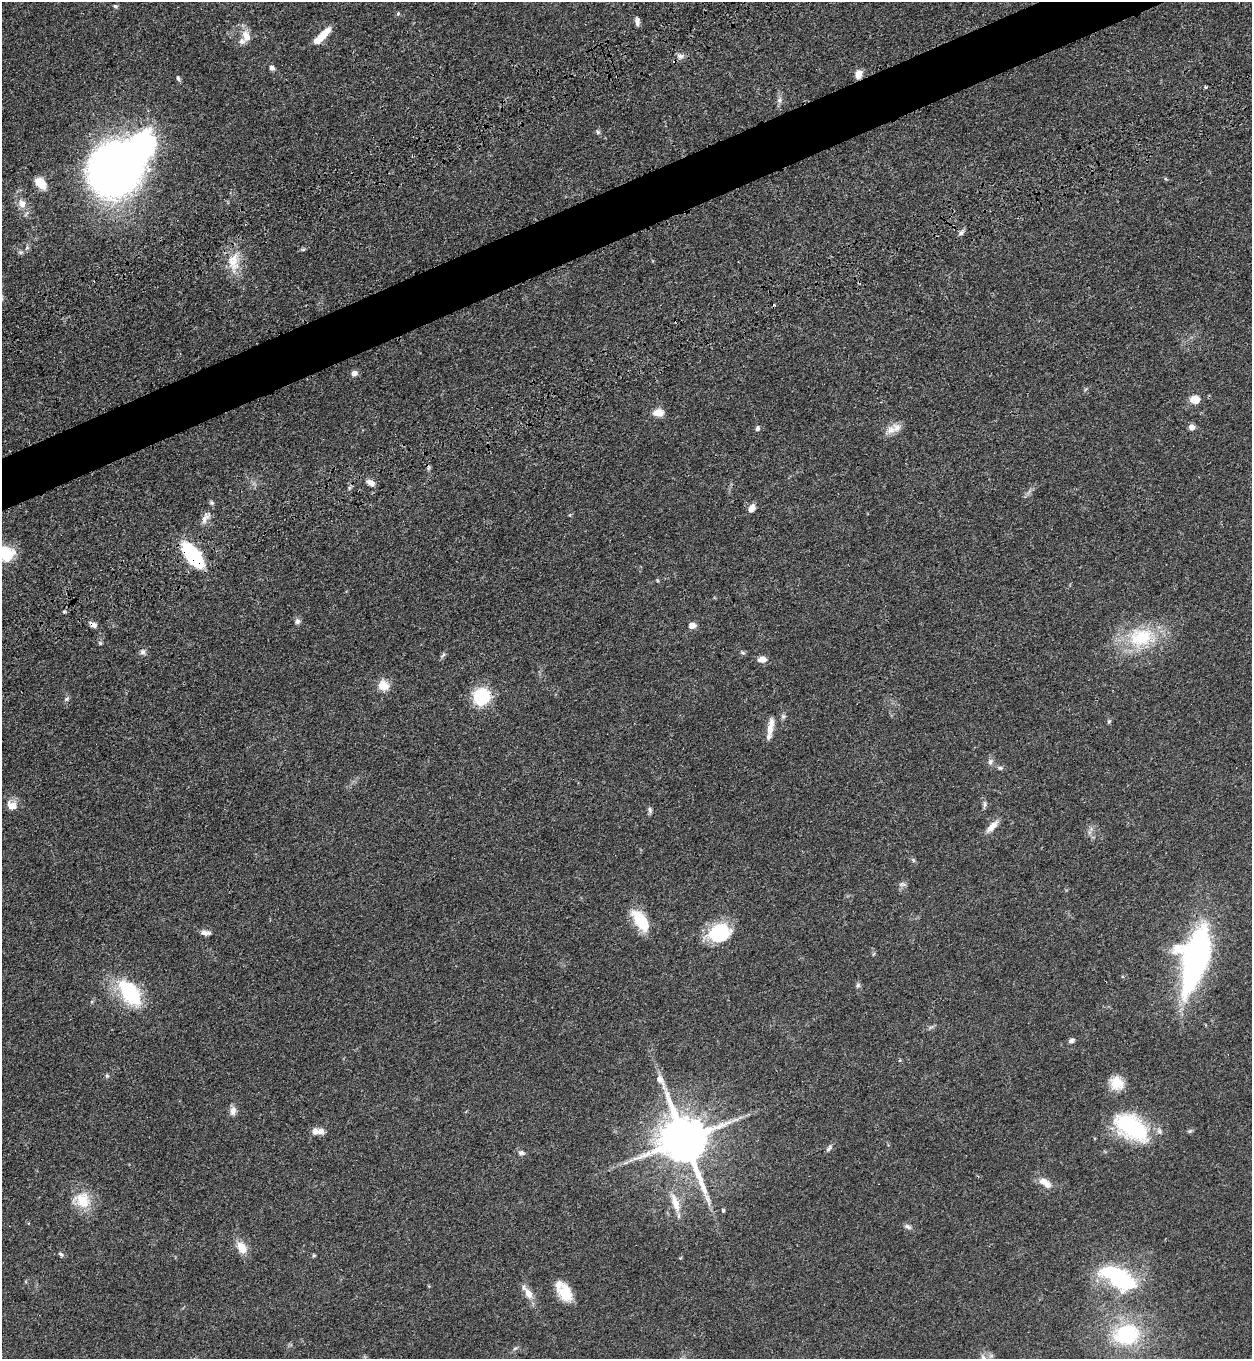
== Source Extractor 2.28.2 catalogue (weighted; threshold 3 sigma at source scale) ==
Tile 10 of 4 x 4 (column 2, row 3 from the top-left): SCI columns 1709-2958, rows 1544-2900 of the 5704 x 5798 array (HDU 1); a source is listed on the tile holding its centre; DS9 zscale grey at full resolution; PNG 1254 x 1361 px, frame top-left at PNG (2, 2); no overlay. Shown black and unused: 4% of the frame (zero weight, under 3 of 4 exposures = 11% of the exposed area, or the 3 px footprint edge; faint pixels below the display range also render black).
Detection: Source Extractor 2.28.2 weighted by HDU 2 'WHT'; one run over the whole footprint, this tile lists its part. Background 0.0514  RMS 0.0041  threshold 0.0187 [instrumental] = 3 sigma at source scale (4.5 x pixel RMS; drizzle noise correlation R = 1.50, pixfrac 1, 0.05/0.05 arcsec/px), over >= 5 px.
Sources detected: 96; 1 inside a brighter object's white glare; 2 cosmic-ray / hot-pixel residue — not listed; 9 inside a brighter listed object's ellipse — not listed separately; the other 84 listed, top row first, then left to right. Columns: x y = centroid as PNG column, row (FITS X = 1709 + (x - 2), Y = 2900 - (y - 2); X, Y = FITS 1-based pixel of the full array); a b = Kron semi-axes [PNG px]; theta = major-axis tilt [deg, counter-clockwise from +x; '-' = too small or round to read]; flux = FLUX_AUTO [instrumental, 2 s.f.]
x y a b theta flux
115 6 6 5 - 0.66
398 14 6 4 70 0.58
637 21 9 5 -85 1.5
323 35 20 7 47 7.5
246 36 15 10 -76 4.2
680 56 11 7 16 2
272 68 6 6 - 1.2
858 74 10 8 79 3.2
178 78 8 5 -63 0.78
1206 87 4 4 - 0.49
779 100 6 6 - 1.2
598 132 6 5 - 0.74
114 171 34 33 - 360
1166 179 5 3 - 0.47
40 183 14 9 -50 5.9
22 204 12 10 -64 3.5
961 233 9 5 38 1.3
27 248 6 4 19 0.63
303 249 6 4 1 0.57
21 252 7 6 - 0.92
233 262 31 15 -90 9.1
354 373 7 6 - 2.2
1195 399 9 7 10 5.9
658 413 14 9 2 3.6
1192 427 8 7 - 1.8
757 428 7 5 84 1.1
891 430 12 11 - 3.3
371 483 10 6 -29 2.4
752 508 9 7 57 3.1
206 518 20 8 60 3
5 553 20 16 -18 16
193 555 25 11 -52 38
297 621 8 7 - 1.3
93 625 10 6 -27 2
692 625 8 7 - 2.3
1141 637 39 28 6 26
100 643 5 5 - 0.6
143 652 8 7 - 1.3
743 653 6 5 - 0.7
443 655 9 4 36 0.81
762 659 9 6 3 3.2
383 685 12 10 -21 5.9
482 696 18 16 9 19
67 699 8 5 41 0.86
783 716 7 6 - 0.88
1109 721 5 5 - 0.6
770 729 17 8 86 3.6
990 762 8 6 60 1.3
1000 768 7 5 -20 0.82
12 805 13 10 -22 3.5
985 805 8 5 -85 0.99
650 810 9 6 -81 1
992 826 19 7 46 3.6
913 860 6 5 - 0.69
902 884 10 6 -9 1.1
639 919 26 15 -70 11
205 933 13 6 -8 1.9
719 933 25 19 18 21
1195 958 51 21 77 150
858 985 8 6 75 0.91
130 993 38 21 -53 25
1071 1040 8 5 27 1.1
107 1076 6 5 - 0.66
1117 1083 17 16 - 7
233 1111 11 8 84 2.3
1131 1127 43 24 -33 37
321 1131 10 9 - 2.1
684 1140 15 13 -68 2100
829 1148 10 5 57 1.1
521 1153 8 7 - 1.3
625 1163 9 4 19 1
1045 1182 17 8 -33 4.6
82 1200 24 21 -18 10
675 1203 29 10 -70 6.2
723 1210 5 4 - 0.58
908 1227 10 6 -32 1.2
242 1248 17 11 -62 5.3
61 1254 8 4 -37 0.75
314 1255 5 4 - 0.51
1118 1278 41 21 -28 43
528 1293 23 8 -55 4.2
565 1293 19 12 -71 10
1127 1335 29 23 12 33
515 1348 6 4 20 0.62
Overlapping masked pixels (flux is a lower limit): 5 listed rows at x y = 680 56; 858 74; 193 555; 93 625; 684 1140
Isophote crosses this tile's border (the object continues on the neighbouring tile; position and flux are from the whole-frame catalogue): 1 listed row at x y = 5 553